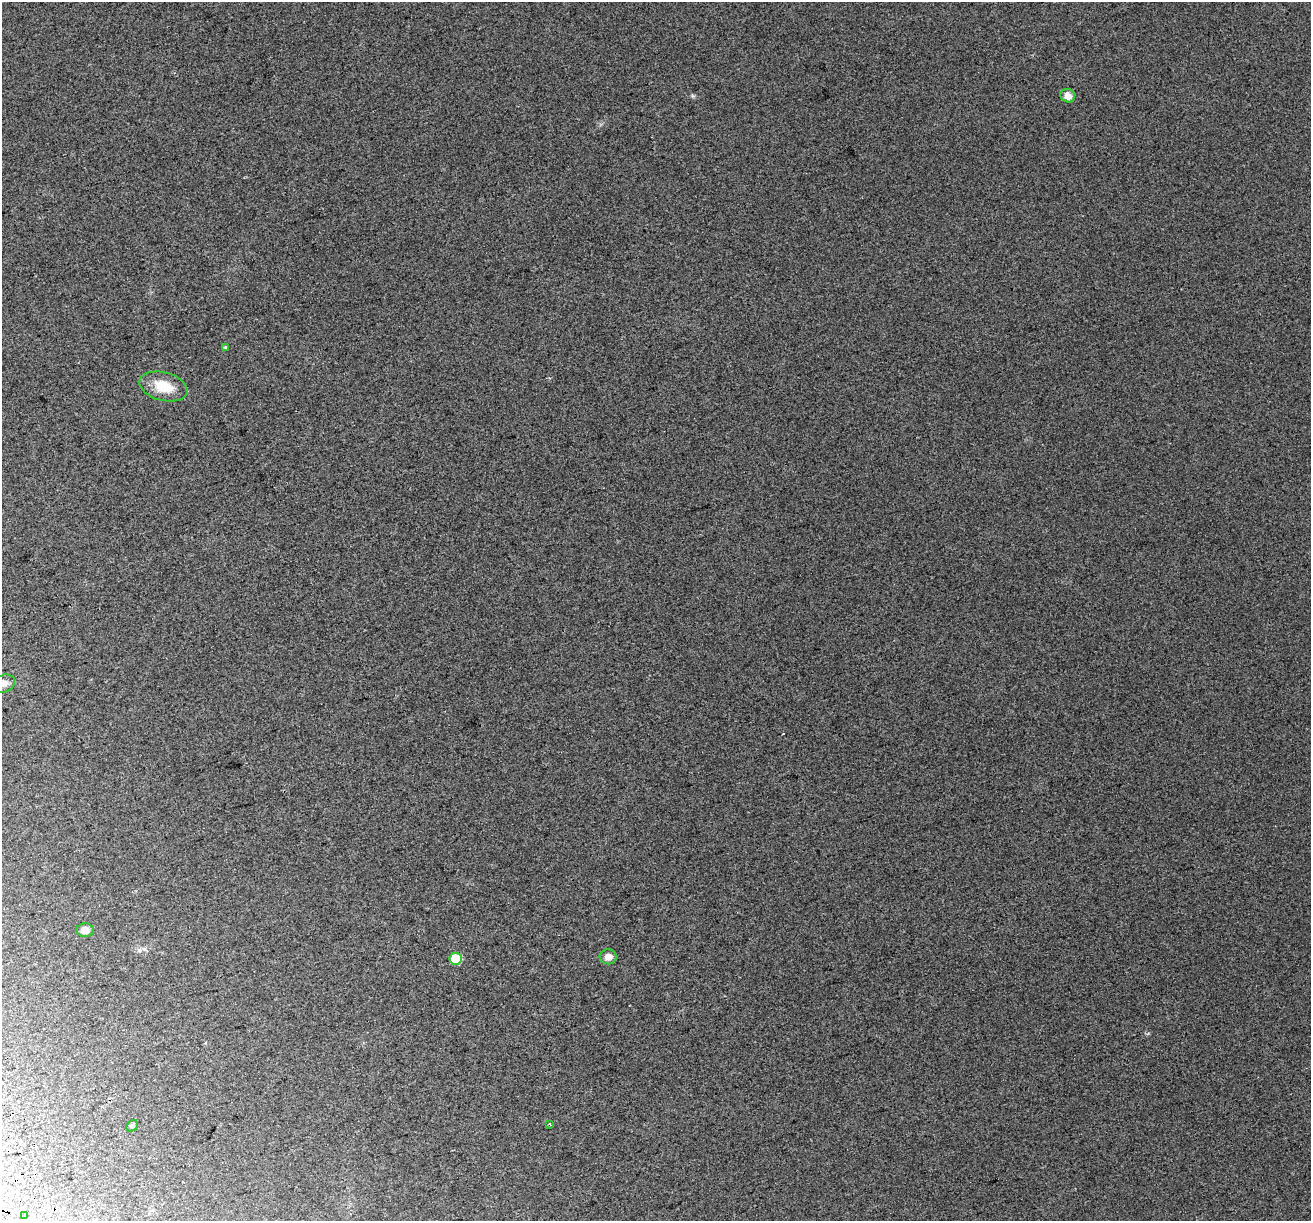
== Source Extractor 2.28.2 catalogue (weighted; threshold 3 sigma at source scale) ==
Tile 7 of 4 x 4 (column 3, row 2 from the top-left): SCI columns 2658-3966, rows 2557-3775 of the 5314 x 5062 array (HDU 1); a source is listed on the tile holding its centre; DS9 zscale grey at full resolution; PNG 1313 x 1223 px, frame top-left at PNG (2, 2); each listed source drawn as its Kron ellipse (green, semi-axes under 4 px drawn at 4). Shown black and unused: <1% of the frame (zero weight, under 2 of 3 exposures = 2% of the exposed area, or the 3 px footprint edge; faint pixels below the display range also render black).
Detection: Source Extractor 2.28.2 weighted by HDU 2 'WHT'; one run over the whole footprint, this tile lists its part. Background 0.038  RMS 0.012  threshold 0.054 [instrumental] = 3 sigma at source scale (4.5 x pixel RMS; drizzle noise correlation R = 1.50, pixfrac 1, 0.0396/0.0396 arcsec/px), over >= 5 px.
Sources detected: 10; all 10 listed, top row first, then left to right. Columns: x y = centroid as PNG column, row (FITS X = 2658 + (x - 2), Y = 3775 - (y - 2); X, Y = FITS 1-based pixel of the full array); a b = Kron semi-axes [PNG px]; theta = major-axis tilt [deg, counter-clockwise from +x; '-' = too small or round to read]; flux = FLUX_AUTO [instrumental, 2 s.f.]
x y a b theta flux
1068 96 7 6 - 11
225 347 3 3 - 1.8
163 386 25 14 -15 30
4 684 11 8 23 6.4
85 930 8 7 - 9.8
608 957 8 7 - 8.7
456 959 6 6 - 40
550 1124 3 2 - 1.5
132 1126 6 5 - 1.7
24 1216 3 3 - 14
Isophote crosses this tile's border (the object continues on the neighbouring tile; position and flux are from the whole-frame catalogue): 1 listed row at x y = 4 684